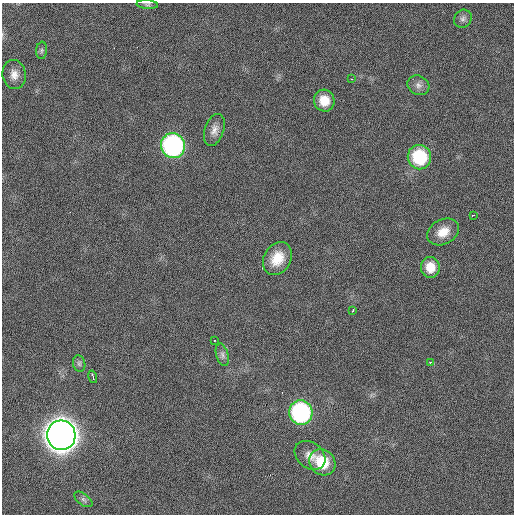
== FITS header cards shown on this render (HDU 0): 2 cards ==
NAXIS1  =                  512
NAXIS2  =                  512

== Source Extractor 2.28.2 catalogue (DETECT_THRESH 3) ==
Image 512 x 512 px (HDU 0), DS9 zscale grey, 1 PNG px = 1 image px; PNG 516 x 516 px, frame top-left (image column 1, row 512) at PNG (2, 3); each listed source drawn as its Kron ellipse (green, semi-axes under 4 px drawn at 4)
Background 780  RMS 17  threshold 49.5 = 3 sigma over >= 5 px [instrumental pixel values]
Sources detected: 25; all 25 listed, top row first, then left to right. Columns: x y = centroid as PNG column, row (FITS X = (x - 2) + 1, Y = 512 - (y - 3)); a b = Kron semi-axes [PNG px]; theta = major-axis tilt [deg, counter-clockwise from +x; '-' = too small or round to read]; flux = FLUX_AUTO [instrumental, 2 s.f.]
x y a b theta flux
147 4 11 4 -4 2.6e+03
463 19 9 8 - 4.1e+03
42 50 9 5 84 2.6e+03
14 75 14 11 -80 9.6e+03
352 79 3 3 - 1.2e+03
418 85 11 9 -27 6.2e+03
324 101 11 10 - 1.9e+04
214 130 16 9 72 8.3e+03
173 146 12 12 - 2.2e+05
419 157 12 11 - 6.3e+04
473 215 3 2 - 9.2e+02
443 232 17 12 30 1.6e+04
277 258 17 13 60 2.2e+04
430 267 10 9 - 1.7e+04
352 311 3 2 - 1.0e+03
215 340 3 2 - 1.5e+03
222 355 11 6 -73 4.2e+03
430 362 3 3 - 1.3e+03
79 363 8 6 -75 2.6e+03
93 377 6 3 -75 1.9e+03
301 413 12 11 - 1.6e+05
61 435 15 14 - 1.9e+06
310 455 17 12 -39 1.2e+04
322 462 14 12 -45 3.7e+04
83 499 11 5 -36 3.0e+03